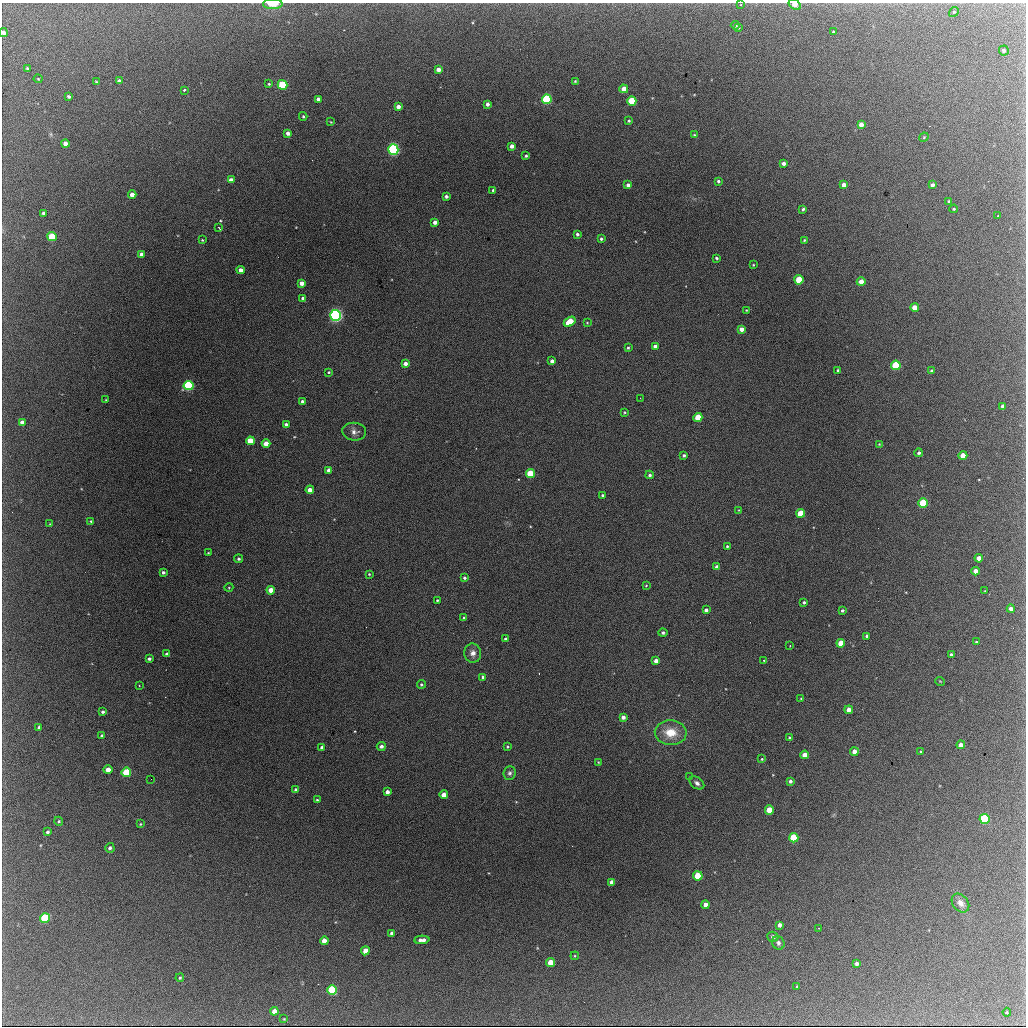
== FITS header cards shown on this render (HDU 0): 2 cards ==
NAXIS1  =                 1024 / length of data axis 1
NAXIS2  =                 1024 / length of data axis 2

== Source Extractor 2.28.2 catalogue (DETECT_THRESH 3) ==
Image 1024 x 1024 px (HDU 0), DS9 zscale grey, 1 PNG px = 1 image px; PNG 1028 x 1028 px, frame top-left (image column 1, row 1024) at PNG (2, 3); each listed source drawn as its Kron ellipse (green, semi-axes under 4 px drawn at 4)
Background 1890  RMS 32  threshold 94.8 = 3 sigma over >= 5 px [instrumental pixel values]
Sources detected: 197; all 197 listed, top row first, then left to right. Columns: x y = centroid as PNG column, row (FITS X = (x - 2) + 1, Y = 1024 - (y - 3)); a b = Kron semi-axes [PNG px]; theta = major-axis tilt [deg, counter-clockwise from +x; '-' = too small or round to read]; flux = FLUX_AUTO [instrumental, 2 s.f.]
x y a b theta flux
273 4 10 5 0 29000
741 5 4 3 - 2100
795 5 7 4 -33 19000
954 12 5 4 - 2200
735 25 4 4 - 4100
739 27 3 3 - 2400
3 32 4 4 - 5700
833 32 3 3 - 2500
1004 51 5 5 - 3500
27 68 3 3 - 2600
438 69 4 4 - 13000
38 79 4 4 - 2000
119 81 4 4 - 7100
575 81 3 2 - 1900
96 82 4 3 - 2200
269 84 3 3 - 5400
282 85 5 4 - 130000
624 89 4 4 - 29000
184 90 4 3 - 4800
69 96 4 3 - 4100
318 99 4 4 - 6200
547 99 5 5 - 220000
632 101 4 4 - 100000
487 104 4 3 - 7200
398 107 4 4 - 9400
303 116 4 3 - 2900
629 121 4 3 - 2400
331 122 4 3 - 1600
861 125 4 4 - 14000
288 133 4 4 - 10000
694 135 4 3 - 2300
924 137 5 4 - 2000
65 144 4 4 - 11000
512 146 4 4 - 10000
393 150 5 5 - 460000
526 156 4 3 - 3400
783 163 4 4 - 7700
231 180 4 4 - 11000
718 181 4 3 - 3900
628 185 4 4 - 7500
844 185 4 4 - 11000
932 185 4 4 - 7100
493 190 3 3 - 2700
132 195 4 4 - 15000
446 197 3 3 - 5400
949 201 4 4 - 3500
803 209 4 3 - 3900
954 209 4 3 - 2000
43 213 4 3 - 4400
997 216 2 2 - 1800
435 222 4 4 - 10000
219 228 4 2 - 2500
577 234 4 4 - 4400
52 237 5 4 - 92000
601 239 3 3 - 3400
202 240 3 3 - 1800
804 240 4 3 - 2100
141 254 4 4 - 8000
716 258 4 3 - 3100
753 265 3 2 - 1700
241 270 4 4 - 12000
799 280 4 4 - 78000
861 282 4 4 - 21000
302 283 4 4 - 15000
303 298 4 3 - 8300
915 307 4 4 - 22000
746 310 3 2 - 1500
336 315 5 5 - 600000
570 322 6 4 32 61000
587 323 4 3 - 1600
742 329 4 4 - 14000
655 346 4 4 - 9800
628 348 3 3 - 2700
552 361 4 4 - 9300
405 363 4 4 - 11000
896 365 5 4 - 130000
838 370 3 3 - 2900
931 371 3 3 - 3000
329 372 3 3 - 2200
189 386 5 4 - 270000
640 398 2 2 - 1900
106 400 3 3 - 1700
302 401 3 3 - 5400
1003 406 4 4 - 7300
624 412 4 3 - 2000
698 417 4 4 - 63000
22 422 4 4 - 9300
286 424 3 3 - 4400
354 432 12 9 -7 12000
250 441 4 4 - 48000
266 444 4 4 - 28000
879 444 2 2 - 1500
919 453 4 4 - 4100
684 455 3 3 - 4500
963 455 4 4 - 29000
329 470 4 4 - 15000
530 473 4 4 - 81000
650 475 4 4 - 4100
310 490 4 4 - 17000
603 495 3 3 - 3800
923 503 5 4 - 120000
739 510 3 3 - 1500
801 513 4 4 - 83000
91 521 4 4 - 2600
49 524 3 2 - 1400
727 546 3 3 - 2600
208 553 3 2 - 1400
979 558 4 4 - 18000
239 559 4 4 - 3700
717 567 4 4 - 12000
976 571 4 4 - 14000
163 572 3 3 - 4600
369 574 3 3 - 2000
464 578 3 3 - 4100
646 585 4 3 - 1900
229 587 4 3 - 1800
271 590 4 4 - 24000
985 591 2 2 - 1400
437 600 3 2 - 2200
804 602 3 3 - 3900
1011 609 4 4 - 9300
706 610 4 4 - 5900
842 610 3 3 - 3700
464 618 3 3 - 2800
663 633 4 4 - 4600
867 636 4 3 - 5300
505 639 3 3 - 4400
976 642 3 2 - 2200
841 643 4 4 - 44000
790 646 2 2 - 1600
473 653 9 8 - 13000
167 654 4 3 - 6400
951 655 4 3 - 5300
149 659 3 3 - 4500
764 660 3 2 - 1800
656 661 4 4 - 16000
483 677 4 3 - 6000
940 681 5 3 - 1600
421 684 4 4 - 3100
139 686 3 2 - 1500
801 699 4 3 - 1600
849 710 4 4 - 15000
103 712 3 3 - 4100
623 717 4 4 - 8500
39 727 3 3 - 3100
671 733 16 12 -4 47000
102 736 3 3 - 3900
790 738 3 3 - 3500
961 745 4 4 - 15000
381 746 4 4 - 7400
322 747 4 4 - 7400
507 747 4 3 - 2400
921 751 3 2 - 4700
854 752 4 4 - 16000
805 755 4 4 - 23000
762 759 3 3 - 1700
598 762 3 2 - 1600
108 770 4 4 - 17000
126 772 5 4 - 120000
510 773 7 6 - 5300
690 777 3 2 - 1800
151 779 2 2 - 940
790 781 4 4 - 5000
697 783 8 5 -36 7600
296 790 4 4 - 7200
387 792 4 4 - 9900
444 795 4 4 - 24000
317 800 3 3 - 2500
769 810 4 4 - 39000
984 819 5 5 - 200000
59 821 5 4 - 2800
140 824 4 3 - 1800
47 832 4 3 - 3900
794 838 4 4 - 100000
110 848 5 4 - 5200
698 876 5 4 - 72000
612 882 4 4 - 21000
960 903 10 7 -52 14000
705 905 4 4 - 17000
45 918 5 5 - 160000
780 925 4 3 - 8200
818 928 3 2 - 1300
391 933 4 3 - 4500
773 937 5 5 - 7400
422 940 7 4 3 12000
324 941 4 4 - 19000
778 943 7 6 - 6400
365 951 4 4 - 29000
575 956 4 3 - 1800
550 962 4 4 - 38000
857 964 4 4 - 5600
180 978 4 3 - 2800
797 986 3 2 - 1700
332 990 5 4 - 180000
274 1011 4 4 - 17000
1007 1012 4 4 - 2100
284 1019 3 3 - 1900
At the frame edge (FLAGS 8, measured only in part): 3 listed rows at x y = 273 4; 795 5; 3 32